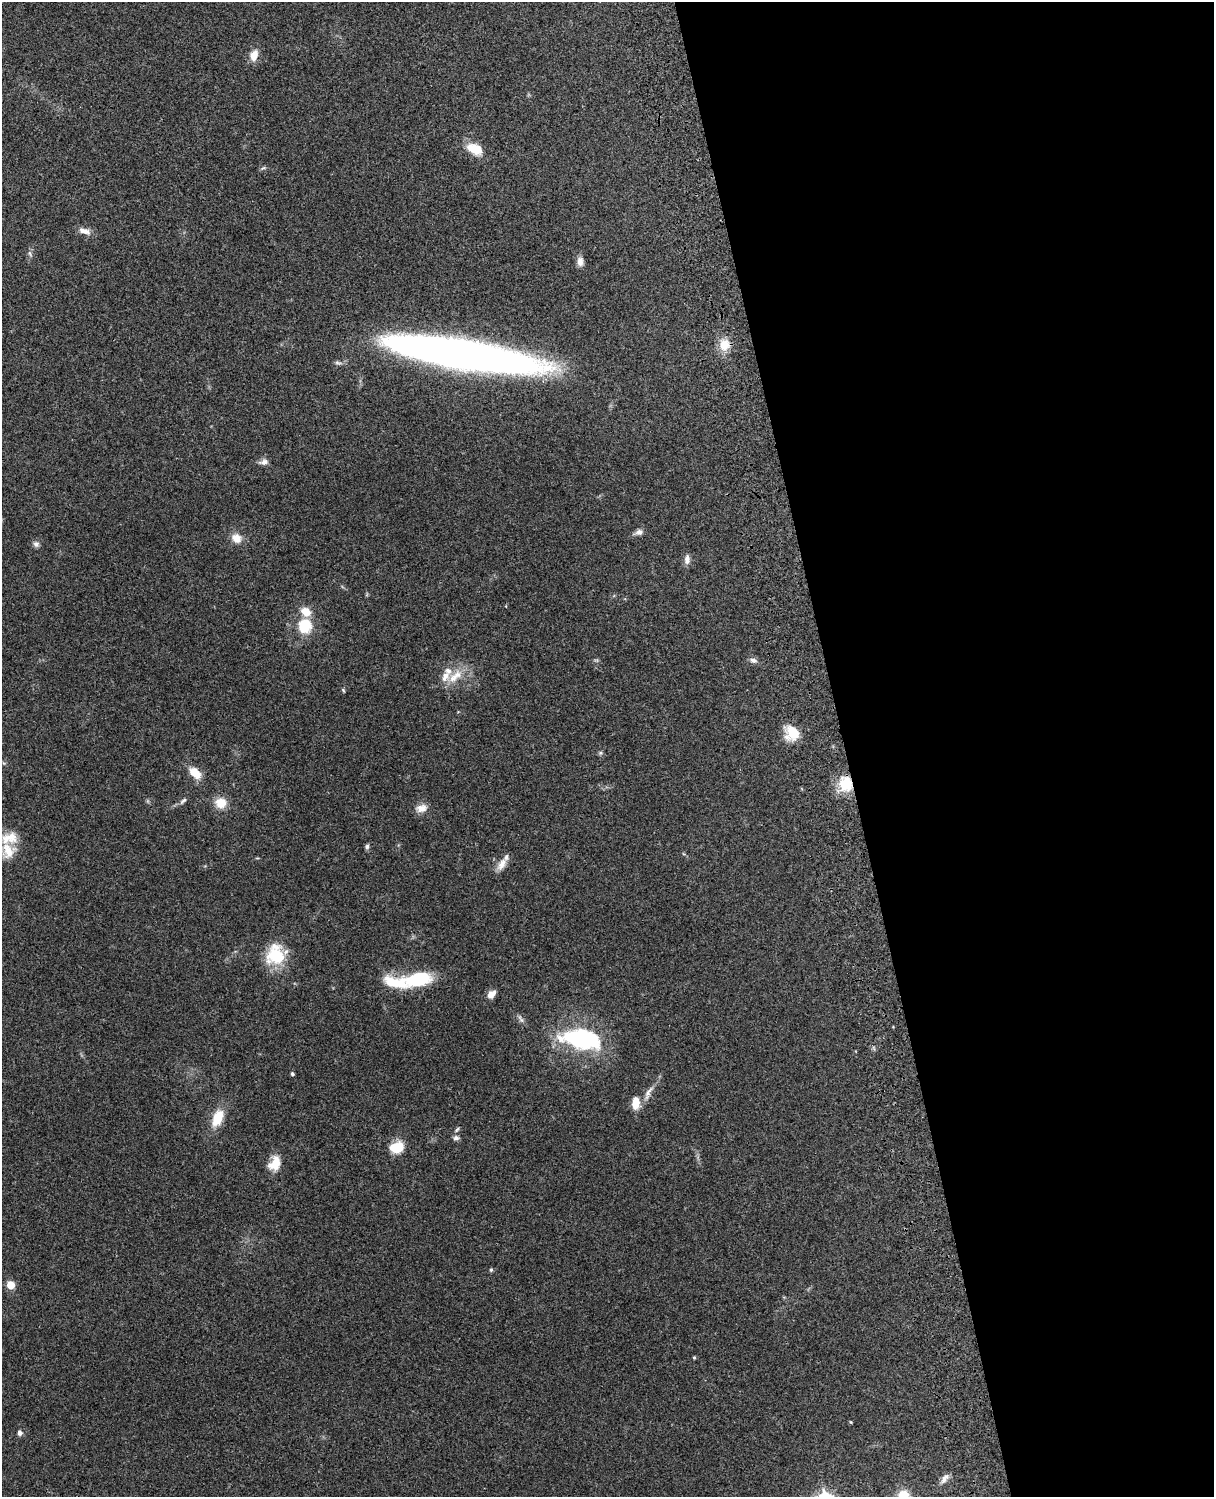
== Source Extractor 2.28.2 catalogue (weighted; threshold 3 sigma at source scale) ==
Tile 8 of 4 x 3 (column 4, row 2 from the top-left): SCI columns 3756-4967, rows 1660-3154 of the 5088 x 4927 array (HDU 1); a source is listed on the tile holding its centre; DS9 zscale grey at full resolution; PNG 1216 x 1499 px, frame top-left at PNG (2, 2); no overlay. Shown black and unused: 31% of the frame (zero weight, under 3 of 4 exposures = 6% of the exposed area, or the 3 px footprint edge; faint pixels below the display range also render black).
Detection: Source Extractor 2.28.2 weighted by HDU 2 'WHT'; one run over the whole footprint, this tile lists its part. Background 0.208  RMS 0.0082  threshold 0.037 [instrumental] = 3 sigma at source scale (4.5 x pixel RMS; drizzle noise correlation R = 1.50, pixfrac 1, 0.05/0.05 arcsec/px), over >= 5 px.
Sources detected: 55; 7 inside a brighter listed object's ellipse — not listed separately; the other 48 listed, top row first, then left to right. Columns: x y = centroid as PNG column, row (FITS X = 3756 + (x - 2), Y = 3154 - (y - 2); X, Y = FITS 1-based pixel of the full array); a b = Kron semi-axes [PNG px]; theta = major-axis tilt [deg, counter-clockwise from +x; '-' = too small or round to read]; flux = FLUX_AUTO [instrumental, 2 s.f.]
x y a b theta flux
254 55 13 9 72 9.1
475 149 17 11 -25 18
263 168 9 4 21 1.5
84 231 16 7 -19 5.8
30 253 9 4 -68 1.8
580 262 11 7 -88 4.9
724 345 17 14 78 12
462 355 112 19 -9 830
338 363 9 5 -24 1.9
264 462 11 7 6 3.8
639 532 9 7 12 3.7
237 538 11 10 - 9.2
36 544 8 8 - 2.9
687 559 13 7 86 4.3
305 626 19 17 81 24
753 660 10 6 -14 3.3
453 678 19 12 63 12
343 690 6 4 -47 0.98
792 733 16 14 -82 20
600 753 6 5 - 1.4
195 773 13 8 -45 15
845 784 20 17 -81 23
183 801 11 5 38 2.4
221 803 12 12 - 13
421 808 15 10 9 6.9
367 846 7 5 86 1.7
8 851 25 22 -66 24
502 864 18 9 58 7.3
276 955 20 19 - 40
418 979 31 15 8 45
491 994 10 7 48 6.3
521 1019 13 5 -61 2.6
582 1039 43 20 -9 98
292 1074 3 3 - 1.5
648 1093 24 7 64 7.5
635 1103 14 8 89 11
217 1118 19 10 65 20
457 1129 8 4 61 1.5
456 1138 8 6 -1 2.5
397 1148 14 11 21 18
275 1163 18 13 63 12
491 1270 5 4 - 1.4
11 1285 5 5 - 25
694 1357 4 3 - 0.96
851 1422 5 3 - 0.71
20 1433 6 6 - 2.6
945 1478 16 7 58 4.7
903 1496 15 13 50 15
Overlapping masked pixels (flux is a lower limit): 1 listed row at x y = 845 784
Isophote crosses this tile's border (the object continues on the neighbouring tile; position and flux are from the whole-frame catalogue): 2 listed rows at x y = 8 851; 903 1496